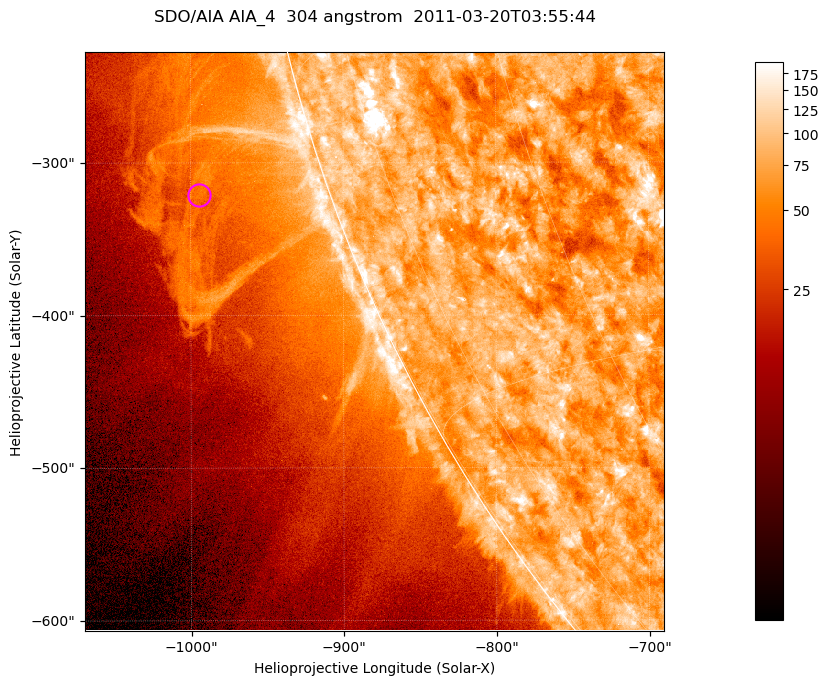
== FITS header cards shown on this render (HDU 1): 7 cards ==
TELESCOP= 'SDO/AIA '           / For AIA: SDO/AIA
INSTRUME= 'AIA_4   '           / For AIA: AIA_ATA1, AIA_ATA2, AIA_ATA3 or AIA_AT
WAVELNTH=                  304 / [angstrom] Wavelength
WAVEUNIT= 'angstrom'           / Wavelength unit: angstrom
DATE-OBS= '2011-03-20T03:55:44.123' / [ISO] Date when observation started; ISO 8
CTYPE1  = 'HPLN-TAN'           / CTYPE1; Typically HPLN
CTYPE2  = 'HPLT-TAN'           / CTYPE2; Typically HPLT

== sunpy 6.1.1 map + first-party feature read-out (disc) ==
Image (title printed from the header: SDO/AIA AIA_4  304 angstrom  2011-03-20T03:55:44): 632 x 632 px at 0.6 arcsec/px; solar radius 964 arcsec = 1606 px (partial field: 2.2% of the solar disc is inside the frame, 45% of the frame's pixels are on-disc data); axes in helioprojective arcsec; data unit not stated in the header (colour bar unlabelled)
Orientation: roll -0.132 deg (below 1 deg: not rotated)
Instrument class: DISC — disc imager (sunpy class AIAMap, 304 A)
Bright regions (active regions / flare kernels): reference = the on-disc median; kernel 5 px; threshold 5 sigma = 118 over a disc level ~76.1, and >= 1.15x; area >= 399 px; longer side >= 8 px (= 4.8 arcsec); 0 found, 0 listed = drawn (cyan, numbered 1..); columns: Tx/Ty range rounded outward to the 2 arcsec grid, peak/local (2 s.f.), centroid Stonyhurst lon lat
Off-limb structures (1.02-1.3 R_sun): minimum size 199 px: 2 found; the strongest spans PA ~105..115 deg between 1.02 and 1.13 R_sun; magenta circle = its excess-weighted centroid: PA ~110 deg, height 1.08 R_sun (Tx ~-994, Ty ~-320 arcsec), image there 1.8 x the reference